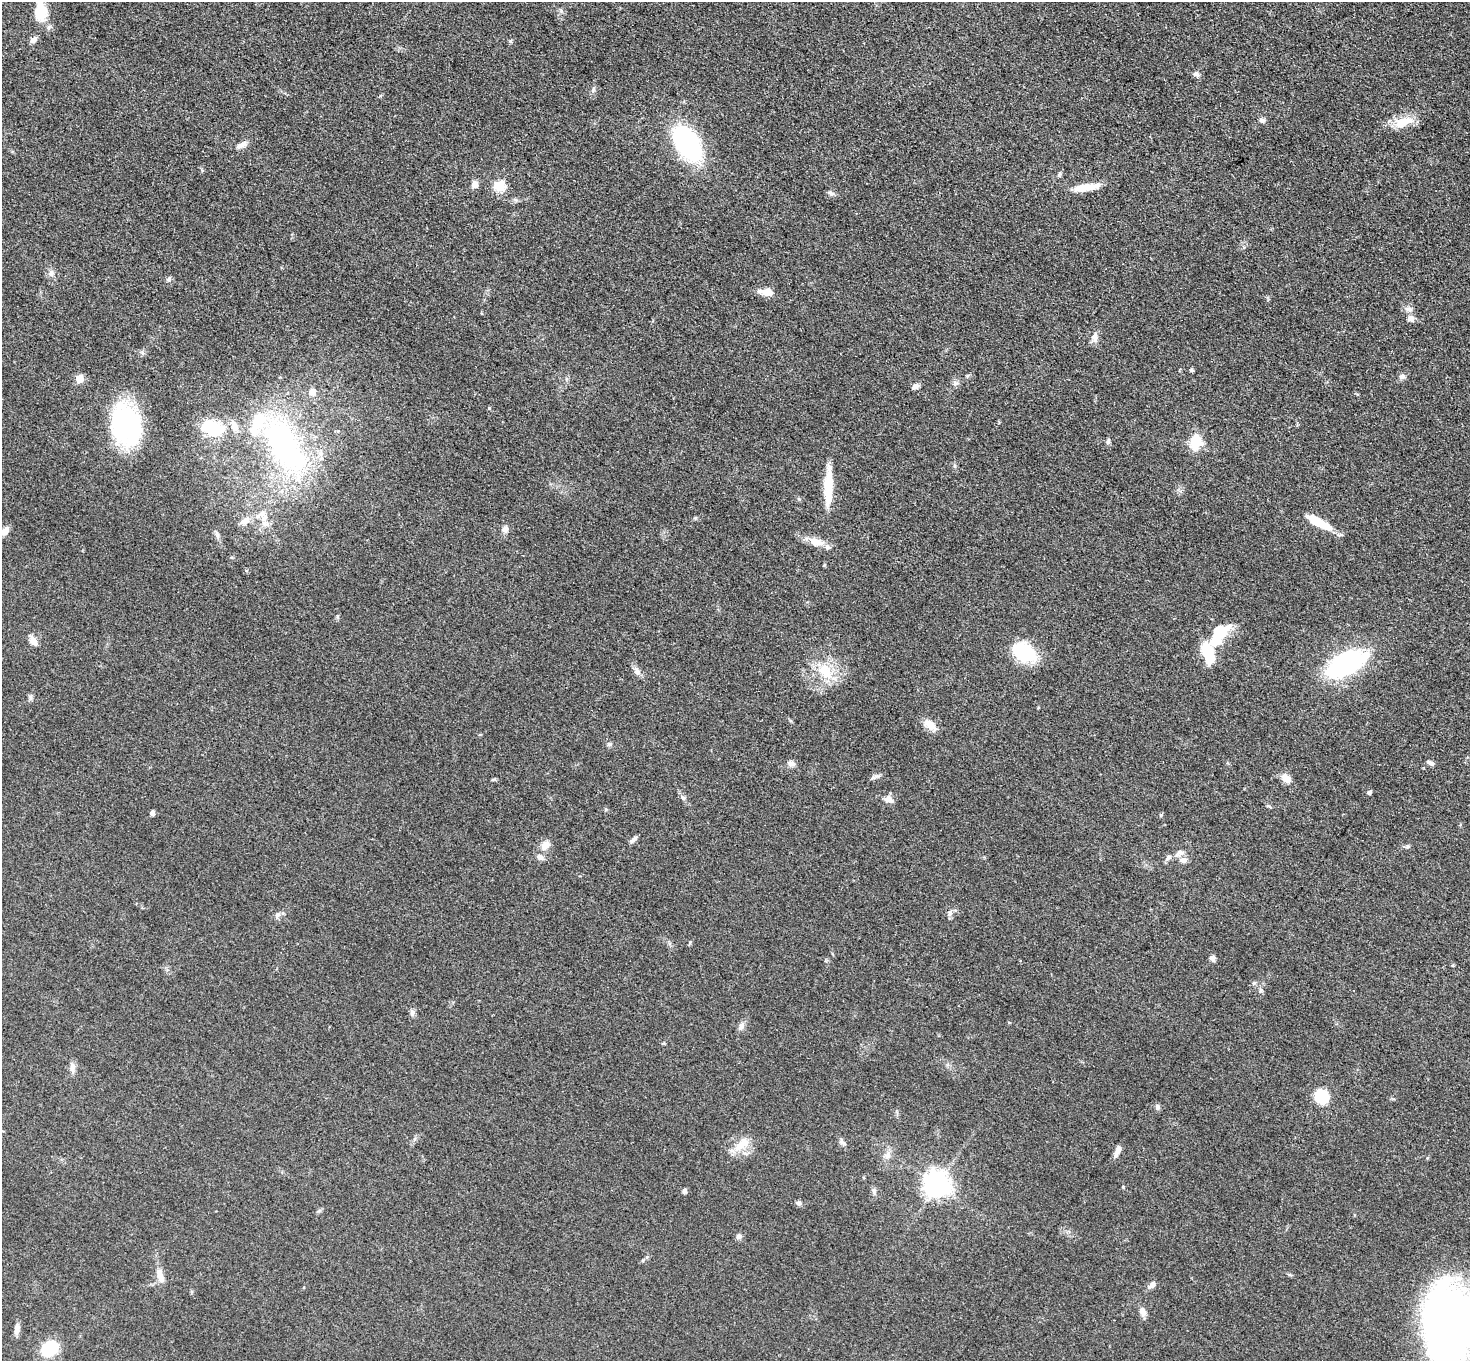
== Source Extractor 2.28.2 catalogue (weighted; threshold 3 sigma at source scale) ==
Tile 10 of 4 x 4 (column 2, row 3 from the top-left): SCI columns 1481-2948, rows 1520-2878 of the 5892 x 5898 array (HDU 1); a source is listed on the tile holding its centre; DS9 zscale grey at full resolution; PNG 1472 x 1363 px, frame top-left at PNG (2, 2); no overlay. Nothing masked; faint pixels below the display range render black.
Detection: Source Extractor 2.28.2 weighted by HDU 2 'WHT'; one run over the whole footprint, this tile lists its part. Background 0.0481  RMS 0.0054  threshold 0.0242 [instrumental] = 3 sigma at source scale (4.5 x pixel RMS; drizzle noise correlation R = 1.50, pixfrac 1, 0.05/0.05 arcsec/px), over >= 5 px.
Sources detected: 95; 2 inside a brighter object's white glare — not listed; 6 inside a brighter listed object's ellipse — not listed separately; the other 87 listed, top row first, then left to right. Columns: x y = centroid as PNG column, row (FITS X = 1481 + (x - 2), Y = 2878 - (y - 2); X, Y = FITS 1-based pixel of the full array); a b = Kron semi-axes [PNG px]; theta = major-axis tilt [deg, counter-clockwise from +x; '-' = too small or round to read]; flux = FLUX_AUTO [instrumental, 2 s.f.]
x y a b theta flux
40 11 27 15 -86 12
33 40 9 6 42 2.3
1196 74 8 7 - 1.7
593 89 8 5 72 1.2
1262 120 8 6 -19 1.4
1403 122 27 12 17 10
687 143 36 19 -57 91
242 145 15 7 23 2.9
1059 175 6 5 - 0.84
475 184 9 8 - 2.7
499 186 6 5 - 35
1087 187 32 8 8 10
831 193 10 5 -26 1.5
51 273 10 8 -77 2.3
169 279 6 6 - 1.4
766 292 15 7 -9 6.3
1408 309 13 5 -13 1.9
1410 318 9 8 - 2.6
1095 337 15 7 88 3.5
1191 370 6 4 -71 0.68
1402 377 8 7 - 1.8
79 379 5 5 - 12
956 383 9 6 11 1.6
915 386 9 7 17 1.9
312 392 9 8 - 3.2
126 424 28 21 -75 120
213 428 31 18 -21 20
1108 442 8 5 64 1.1
1196 442 22 14 81 11
284 445 77 34 -58 110
828 486 51 10 88 15
264 518 13 9 61 5
245 521 13 8 37 4.6
1318 522 29 8 -28 14
505 529 9 7 82 2.4
5 531 11 6 52 4.2
816 542 24 9 -15 6.8
1215 640 23 16 53 13
34 641 14 7 -58 3.6
1208 650 14 11 -35 15
1024 652 28 19 -29 25
1347 664 41 20 26 82
637 671 12 7 -61 2.5
825 671 24 15 -56 15
30 697 7 4 -90 1.1
930 725 20 10 -41 5.3
609 744 6 5 - 0.87
1431 763 11 4 -29 1.3
791 764 9 7 -5 2.4
874 777 13 4 20 1.6
1286 778 14 9 -46 4.2
1369 792 4 4 - 1.6
888 799 13 8 -24 3.5
152 813 6 5 - 1.4
1161 815 5 3 - 0.58
633 839 12 4 45 1.6
545 845 12 9 53 4.6
1407 847 7 4 18 0.88
1179 853 16 7 35 3.2
540 857 9 7 -30 2.6
1183 860 11 7 2 2.7
949 913 10 5 89 1.7
277 915 10 6 58 1.9
1212 958 6 6 - 2.1
1254 983 6 4 45 0.82
1260 990 7 4 89 1
412 1013 10 6 -89 1.7
1009 1022 5 3 - 0.46
741 1026 13 7 70 2.3
72 1068 15 7 -89 2.7
1321 1096 17 16 - 14
1157 1107 7 6 - 1.4
842 1142 10 6 -40 1.7
741 1145 25 11 36 8.7
1118 1149 11 6 69 2.5
887 1156 9 7 -73 2.4
936 1185 8 8 - 540
684 1191 6 5 - 1.4
874 1192 11 5 -74 1.5
798 1203 7 5 -14 1.6
739 1236 7 7 - 1.7
159 1274 18 9 -74 5.3
1152 1285 10 6 37 2.6
1142 1311 11 7 -74 3.5
1448 1327 74 47 89 320
17 1329 13 6 85 3.1
49 1348 14 12 33 25
Isophote crosses this tile's border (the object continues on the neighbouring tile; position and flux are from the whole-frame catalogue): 3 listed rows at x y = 40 11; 5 531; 1448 1327
Unlisted compact peaks at least as high as the median listed source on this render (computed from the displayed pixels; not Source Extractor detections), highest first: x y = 489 408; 510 41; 1123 1187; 690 942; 695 518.